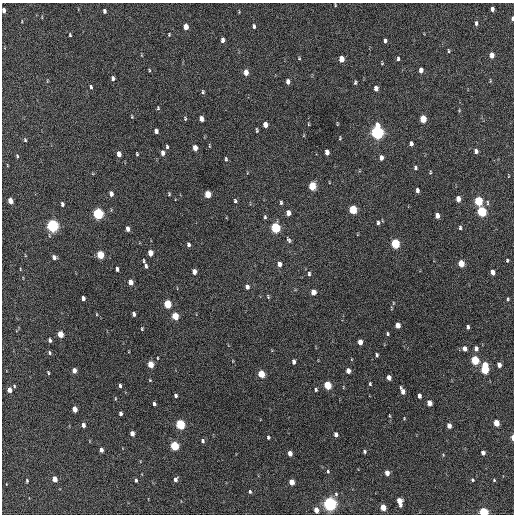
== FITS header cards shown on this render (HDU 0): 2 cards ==
NAXIS1  =                  512 / Axis length
NAXIS2  =                  512 / Axis length

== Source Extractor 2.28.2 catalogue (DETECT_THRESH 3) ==
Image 512 x 512 px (HDU 0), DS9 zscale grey, 1 PNG px = 1 image px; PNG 516 x 516 px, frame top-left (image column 1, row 512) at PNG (2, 3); no overlay
Background 517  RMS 15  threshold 43.7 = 3 sigma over >= 5 px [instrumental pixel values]
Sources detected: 178; all 178 listed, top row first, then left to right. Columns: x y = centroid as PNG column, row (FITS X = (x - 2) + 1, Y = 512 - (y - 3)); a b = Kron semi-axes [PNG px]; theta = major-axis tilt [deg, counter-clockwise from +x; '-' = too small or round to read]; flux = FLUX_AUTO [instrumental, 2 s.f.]
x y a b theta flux
335 5 4 2 - 820
492 9 5 3 - 3600
4 10 4 3 - 3500
104 11 4 3 - 2600
512 19 5 3 - 2200
476 23 6 4 -90 2700
254 26 4 3 - 2100
186 27 5 4 - 11000
169 34 4 3 - 840
70 35 4 3 - 1100
222 40 5 4 - 3500
385 41 4 3 - 2100
449 51 5 3 - 1000
141 55 5 3 - 730
492 55 5 4 - 8100
299 58 4 4 - 870
341 59 5 4 - 13000
398 59 5 3 - 1800
382 63 4 3 - 800
149 70 5 3 - 920
421 70 5 4 - 5900
246 72 5 4 - 9500
113 78 5 4 - 2500
47 81 5 3 - 850
490 81 6 3 89 980
288 82 5 4 - 4300
355 82 5 3 - 1400
91 87 5 3 - 1900
376 88 5 4 - 5400
203 92 5 4 - 1500
158 108 5 4 - 1100
459 110 6 3 -74 880
132 117 4 3 - 860
185 118 5 3 - 1100
201 119 5 4 - 5500
423 119 5 4 - 24000
308 124 4 3 - 820
337 124 5 2 - 820
265 125 5 4 - 8300
257 130 6 3 -86 1300
156 131 5 4 - 4100
377 132 7 5 -88 290000
340 138 4 3 - 930
25 140 4 4 - 1300
411 144 5 4 - 3400
209 146 5 2 - 790
167 147 5 3 - 1500
195 148 5 4 - 9000
476 151 5 4 - 3500
327 152 5 4 - 6100
163 153 5 4 - 4400
119 154 5 4 - 7600
137 154 4 3 - 1000
17 156 6 4 -69 1200
381 158 5 4 - 4700
226 159 6 3 -88 1300
7 165 4 3 - 680
415 168 6 4 -81 1900
430 172 5 3 - 950
312 186 6 4 -87 32000
417 190 5 3 - 3000
111 194 5 4 - 4400
169 194 4 3 - 1000
208 194 5 4 - 19000
458 199 5 4 - 7700
10 201 5 4 - 11000
235 201 5 4 - 1600
478 201 5 4 - 59000
281 203 5 4 - 1500
487 203 9 3 86 1700
62 204 4 3 - 2300
353 210 5 4 - 49000
482 211 6 5 - 79000
288 213 5 4 - 5600
98 214 6 5 - 130000
437 216 5 4 - 6900
265 217 5 4 - 1300
378 223 5 4 - 1900
52 226 6 5 - 220000
275 228 6 5 - 93000
460 228 4 3 - 1700
128 229 5 4 - 4600
289 240 7 4 -54 1900
395 244 5 4 - 72000
188 245 5 3 - 2400
150 253 5 4 - 11000
100 255 5 4 - 36000
54 257 4 4 - 2600
507 260 4 3 - 1100
143 261 5 2 - 990
461 263 5 4 - 19000
279 264 6 4 -81 5500
146 266 5 3 - 2300
117 269 4 3 - 2500
194 272 5 4 - 6200
492 272 5 4 - 6500
309 274 6 4 -89 1700
130 282 5 4 - 9100
247 287 5 4 - 4100
313 292 5 4 - 9400
268 297 5 3 - 1100
83 298 4 3 - 4000
508 299 5 3 - 1100
393 303 6 3 72 1200
167 304 5 4 - 38000
97 314 4 3 - 680
134 314 4 3 - 3000
175 316 5 4 - 27000
398 325 5 4 - 9000
468 327 4 3 - 2400
142 329 5 3 - 970
60 334 5 4 - 18000
387 334 4 4 - 1400
50 340 4 3 - 2600
360 342 5 4 - 8800
476 348 5 4 - 3900
465 349 5 4 - 6300
49 353 5 4 - 1500
377 355 4 3 - 1700
157 358 3 2 - 740
475 360 5 4 - 52000
294 362 4 4 - 3500
150 364 5 4 - 19000
499 365 4 4 - 5900
485 368 9 4 87 58000
74 370 5 4 - 5800
348 371 5 4 - 7000
48 373 4 3 - 990
261 374 5 4 - 27000
389 377 5 4 - 6600
150 380 4 4 - 840
370 384 4 3 - 1300
327 385 5 4 - 40000
14 386 4 3 - 1000
120 386 4 3 - 2000
343 387 5 3 - 700
9 390 4 4 - 7300
316 390 4 3 - 1500
402 391 6 4 -68 6900
176 395 4 3 - 1900
419 396 5 3 - 4500
115 398 5 3 - 850
429 403 5 4 - 11000
154 404 4 3 - 2200
75 409 5 4 - 11000
120 413 4 3 - 2700
389 416 4 3 - 870
404 418 3 3 - 730
496 423 5 4 - 19000
180 424 5 4 - 80000
83 425 4 4 - 4300
449 426 4 4 - 7400
132 433 4 4 - 6000
336 434 4 4 - 3600
268 437 4 3 - 1500
513 437 4 2 - 6500
202 441 4 4 - 2200
174 446 5 4 - 59000
101 450 4 3 - 5000
364 451 4 3 - 1600
290 453 4 4 - 7200
483 453 4 4 - 5000
328 471 4 3 - 1200
387 473 4 4 - 8100
55 479 4 4 - 10000
175 479 6 4 67 2800
136 480 4 3 - 1700
472 480 4 3 - 1200
494 480 3 3 - 960
27 481 4 3 - 1200
292 482 5 4 - 12000
250 492 4 3 - 1300
336 494 6 5 - 1500
399 501 7 4 -75 13000
330 504 5 5 - 330000
383 507 5 4 - 17000
316 510 4 4 - 9200
484 512 4 4 - 74000
At the frame edge (FLAGS 8, measured only in part): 4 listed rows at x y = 4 10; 512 19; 513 437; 484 512